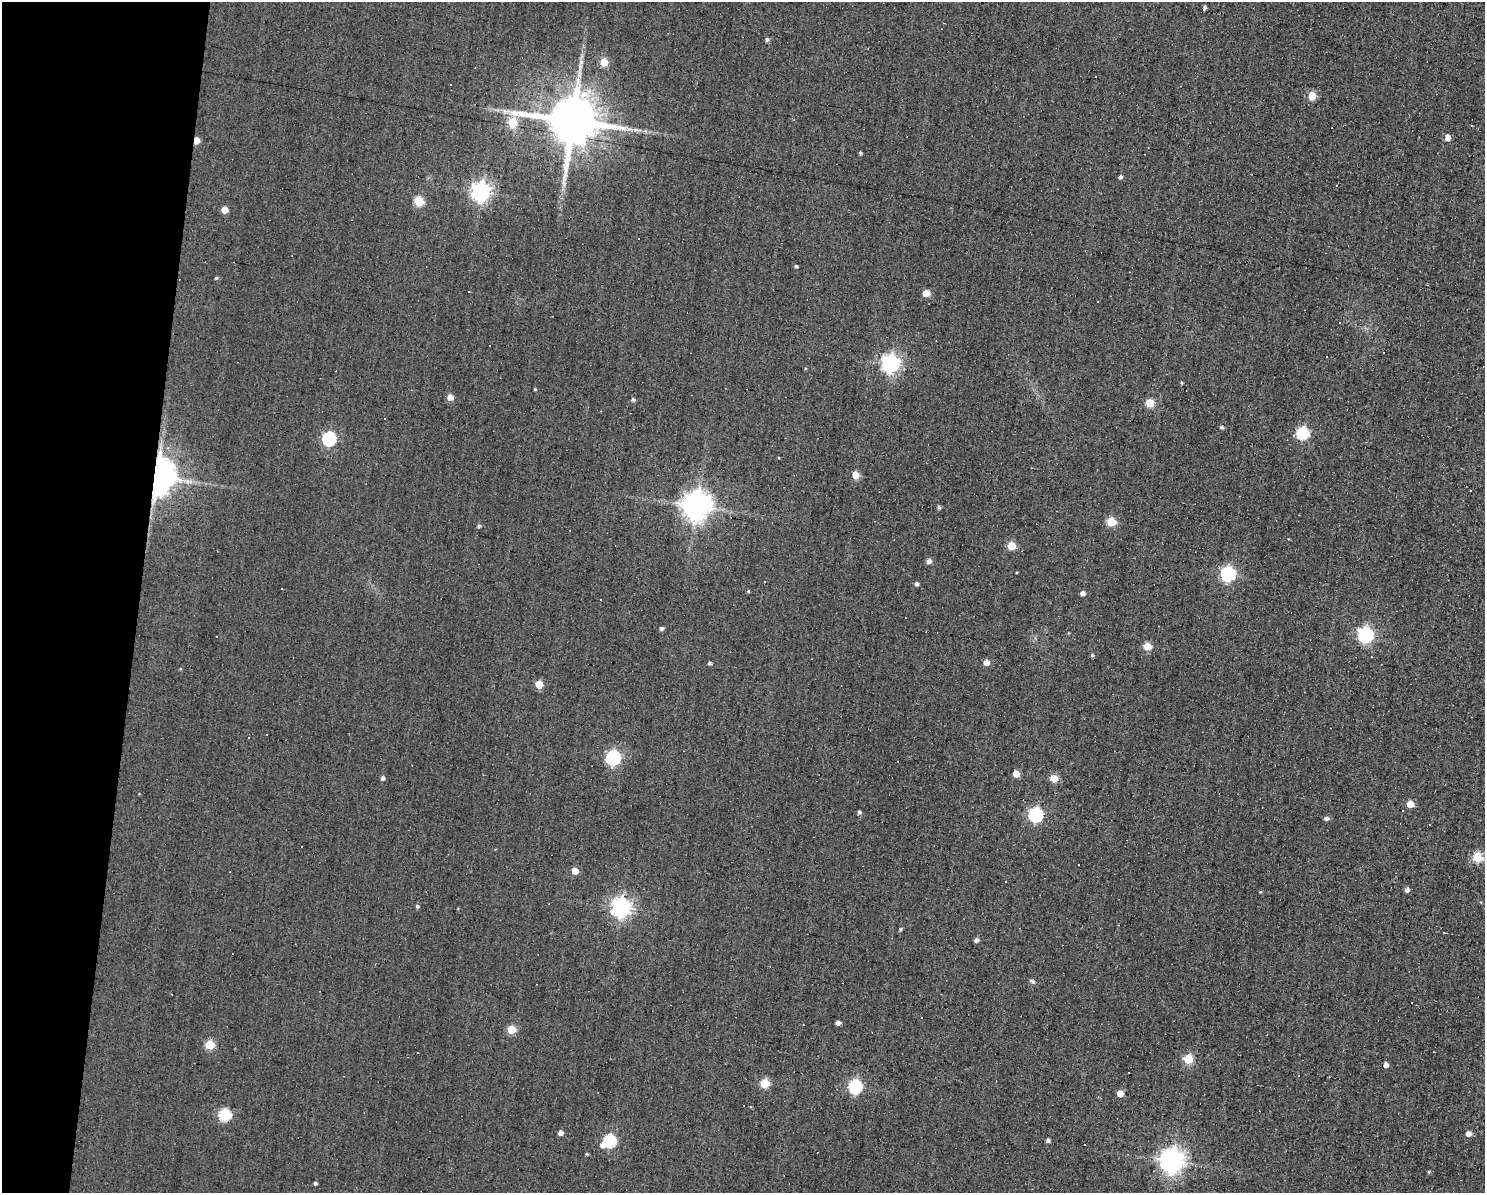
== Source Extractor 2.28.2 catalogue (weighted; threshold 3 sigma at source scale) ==
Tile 7 of 3 x 4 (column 1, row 3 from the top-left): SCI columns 109-1591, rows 1192-2382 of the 4781 x 4763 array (HDU 1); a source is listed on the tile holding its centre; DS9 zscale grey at full resolution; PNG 1487 x 1195 px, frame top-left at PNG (2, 2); no overlay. Shown black and unused: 9% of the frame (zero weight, under 3 of 4 exposures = <1% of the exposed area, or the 3 px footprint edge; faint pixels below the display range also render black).
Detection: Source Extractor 2.28.2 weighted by HDU 2 'WHT'; one run over the whole footprint, this tile lists its part. Background 0.0821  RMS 0.032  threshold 0.142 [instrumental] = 3 sigma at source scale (4.5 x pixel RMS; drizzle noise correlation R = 1.50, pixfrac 1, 0.05/0.05 arcsec/px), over >= 5 px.
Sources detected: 113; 26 cosmic-ray / hot-pixel residue — not listed; the other 87 listed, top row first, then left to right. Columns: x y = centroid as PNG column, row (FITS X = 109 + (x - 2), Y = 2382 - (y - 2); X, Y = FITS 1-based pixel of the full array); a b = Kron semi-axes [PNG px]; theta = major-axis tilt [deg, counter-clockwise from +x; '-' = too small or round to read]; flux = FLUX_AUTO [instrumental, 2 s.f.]
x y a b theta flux
1205 7 5 4 - 5.5
767 39 5 5 - 6.4
581 62 7 4 72 7.7
604 62 5 5 - 84
1312 96 5 5 - 85
572 121 14 13 - 19000
512 123 6 5 - 120
636 130 13 3 -15 12
1448 138 5 4 - 28
196 140 5 4 - 43
860 153 4 3 - 4.2
1121 177 5 4 - 7
481 192 7 7 - 1400
419 201 5 5 - 160
225 210 5 5 - 43
796 266 3 3 - 5.4
216 278 4 4 - 3.9
926 293 5 5 - 40
1340 322 3 2 - 2.4
1384 353 2 2 - 2.2
1327 357 3 2 - 4.9
890 364 7 7 - 1200
1181 383 4 3 - 3.9
535 389 4 3 - 3.5
450 397 5 5 - 29
633 400 5 4 - 6.7
1150 403 5 5 - 98
1221 427 5 4 - 5.5
1303 433 6 6 - 320
329 439 6 6 - 470
855 475 5 5 - 46
157 476 9 7 79 8000
1470 490 3 2 - 2.4
696 506 9 9 - 4200
939 507 4 4 - 6.3
1111 522 5 5 - 110
479 526 4 4 - 5.9
1011 546 5 5 - 83
929 561 5 5 - 13
1228 574 6 6 - 550
916 584 5 4 - 7.1
748 591 4 4 - 3.2
1082 593 5 4 - 13
661 628 4 4 - 7.5
1365 634 7 6 - 680
1147 646 5 5 - 67
1092 655 5 4 - 4
986 662 5 5 - 25
710 663 6 4 -28 5.8
539 684 5 5 - 69
613 758 6 6 - 570
1016 773 7 5 -69 26
383 778 5 4 - 8.1
1053 778 5 5 - 72
1410 804 5 5 - 52
859 812 4 4 - 6.2
1036 815 6 6 - 570
1326 818 5 5 - 8.8
1429 824 2 2 - 3
1477 857 5 5 - 180
575 871 5 5 - 41
1006 882 2 2 - 2.6
1407 890 4 4 - 12
417 906 5 4 - 5.4
621 907 7 7 - 1600
900 929 4 3 - 5.5
976 940 5 4 - 11
1032 981 9 4 -27 6.2
838 1023 4 4 - 12
511 1029 5 5 - 97
210 1045 5 5 - 120
417 1053 3 2 - 2.4
1188 1059 5 5 - 140
1386 1065 4 4 - 18
765 1083 5 5 - 120
855 1086 6 6 - 440
1120 1093 5 4 - 58
225 1115 6 6 - 300
560 1133 4 4 - 16
1468 1133 5 5 - 16
1048 1140 4 4 - 7.5
610 1141 6 6 - 330
603 1144 6 6 - 21
587 1154 4 3 - 3.2
1171 1160 8 8 - 2800
1429 1172 4 4 - 3.6
315 1183 4 3 - 6.1
Overlapping masked pixels (flux is a lower limit): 2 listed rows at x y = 196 140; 157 476